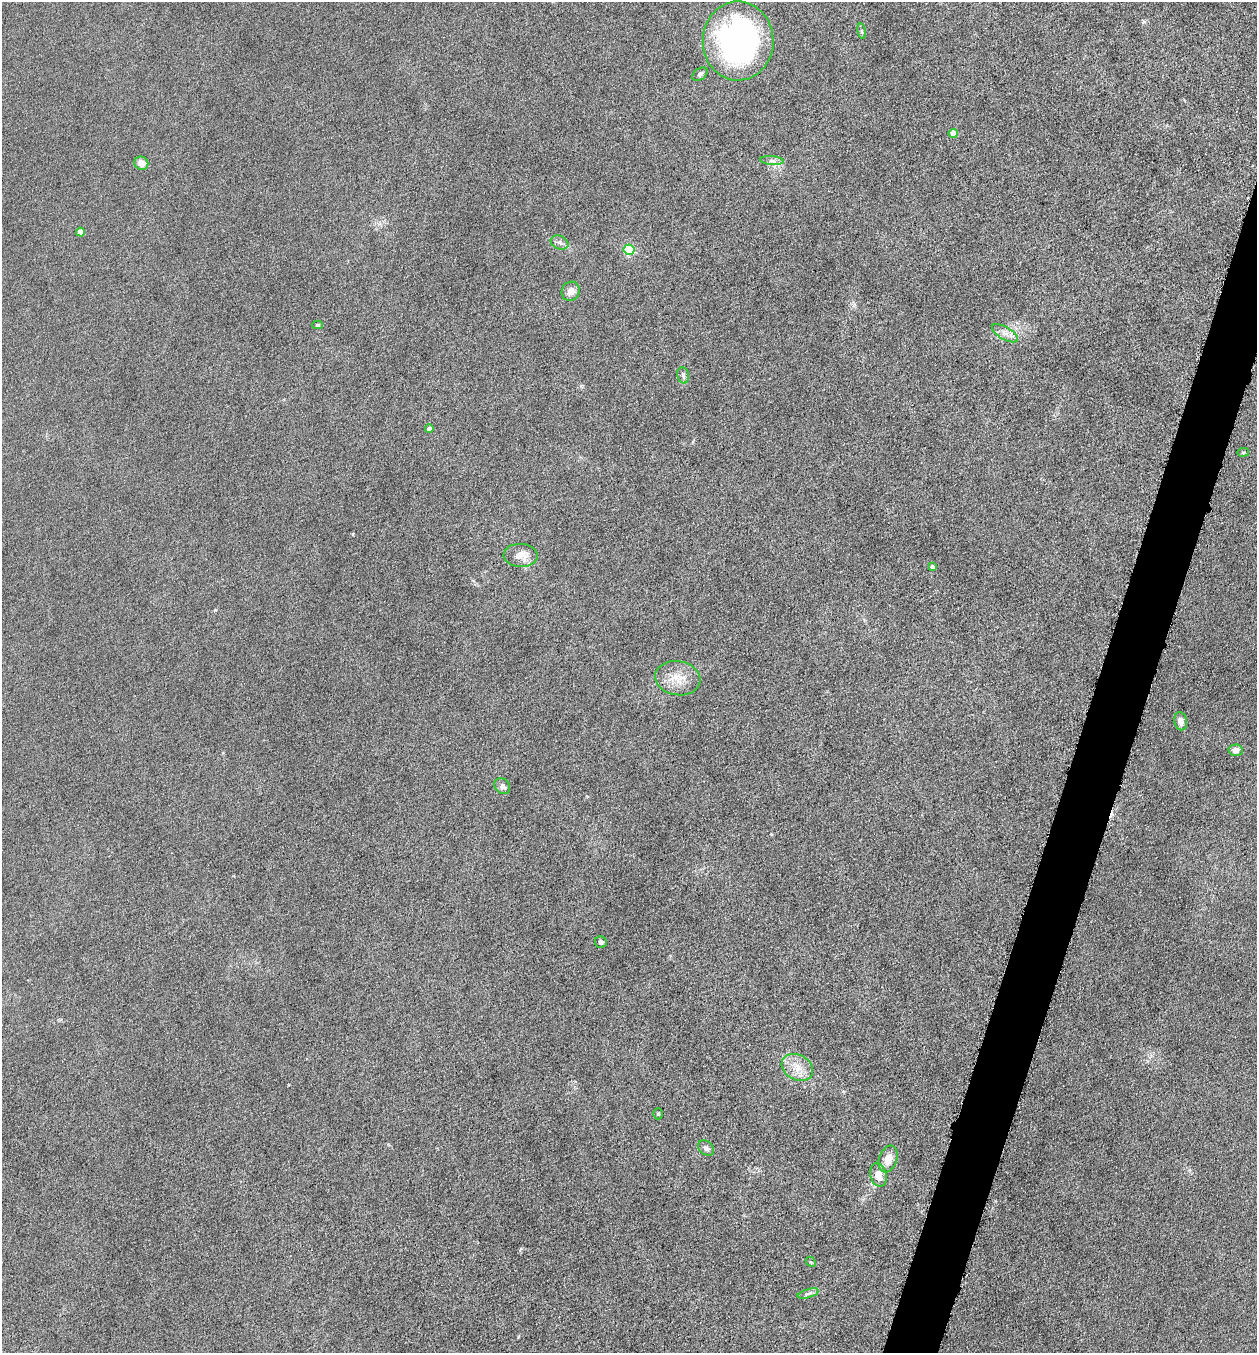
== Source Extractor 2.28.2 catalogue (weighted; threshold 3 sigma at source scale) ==
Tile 10 of 4 x 4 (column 2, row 3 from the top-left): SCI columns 1396-2650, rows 1356-2706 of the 5429 x 5413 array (HDU 1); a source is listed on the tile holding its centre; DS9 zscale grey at full resolution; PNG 1259 x 1355 px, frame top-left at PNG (2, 2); each listed source drawn as its Kron ellipse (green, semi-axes under 4 px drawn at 4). Shown black and unused: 4% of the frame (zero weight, under 4 of 8 exposures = <1% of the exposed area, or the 3 px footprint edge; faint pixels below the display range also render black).
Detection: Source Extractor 2.28.2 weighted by HDU 2 'WHT'; one run over the whole footprint, this tile lists its part. Background 0.0481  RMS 0.0055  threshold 0.0225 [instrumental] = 3 sigma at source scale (4.09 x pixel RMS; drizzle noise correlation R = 1.36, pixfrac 0.8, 0.05/0.05 arcsec/px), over >= 5 px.
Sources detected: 30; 1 cosmic-ray / hot-pixel residue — neither listed nor drawn; the other 29 listed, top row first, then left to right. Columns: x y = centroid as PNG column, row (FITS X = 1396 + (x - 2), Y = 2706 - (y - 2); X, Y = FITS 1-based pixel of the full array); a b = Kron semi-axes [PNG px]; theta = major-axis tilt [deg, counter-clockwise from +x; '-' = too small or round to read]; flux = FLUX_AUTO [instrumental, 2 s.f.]
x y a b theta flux
862 31 8 4 -81 0.82
738 41 39 35 -89 140
700 74 8 5 36 1.2
953 133 4 4 - 7.2
772 161 11 4 -5 1.9
141 163 7 6 - 4.7
80 232 4 4 - 4.2
560 243 9 6 -23 1.9
629 250 5 5 - 37
571 291 10 8 62 4
317 325 5 4 - 0.84
1005 333 14 6 -30 3.4
683 375 8 6 -76 1.6
429 429 4 4 - 2.8
1243 452 6 3 8 0.6
521 555 17 11 -2 7.5
932 567 4 4 - 2.2
678 678 23 17 -10 10
1181 721 9 6 -77 3.2
1236 750 7 6 - 4
502 786 9 7 -47 2.5
601 942 6 5 - 1.3
797 1067 16 12 -28 7.8
658 1114 5 4 - 0.8
706 1148 9 6 -44 2
888 1159 14 9 71 7
878 1175 12 8 -76 6.3
811 1262 6 4 -43 0.58
808 1294 11 3 15 1.3